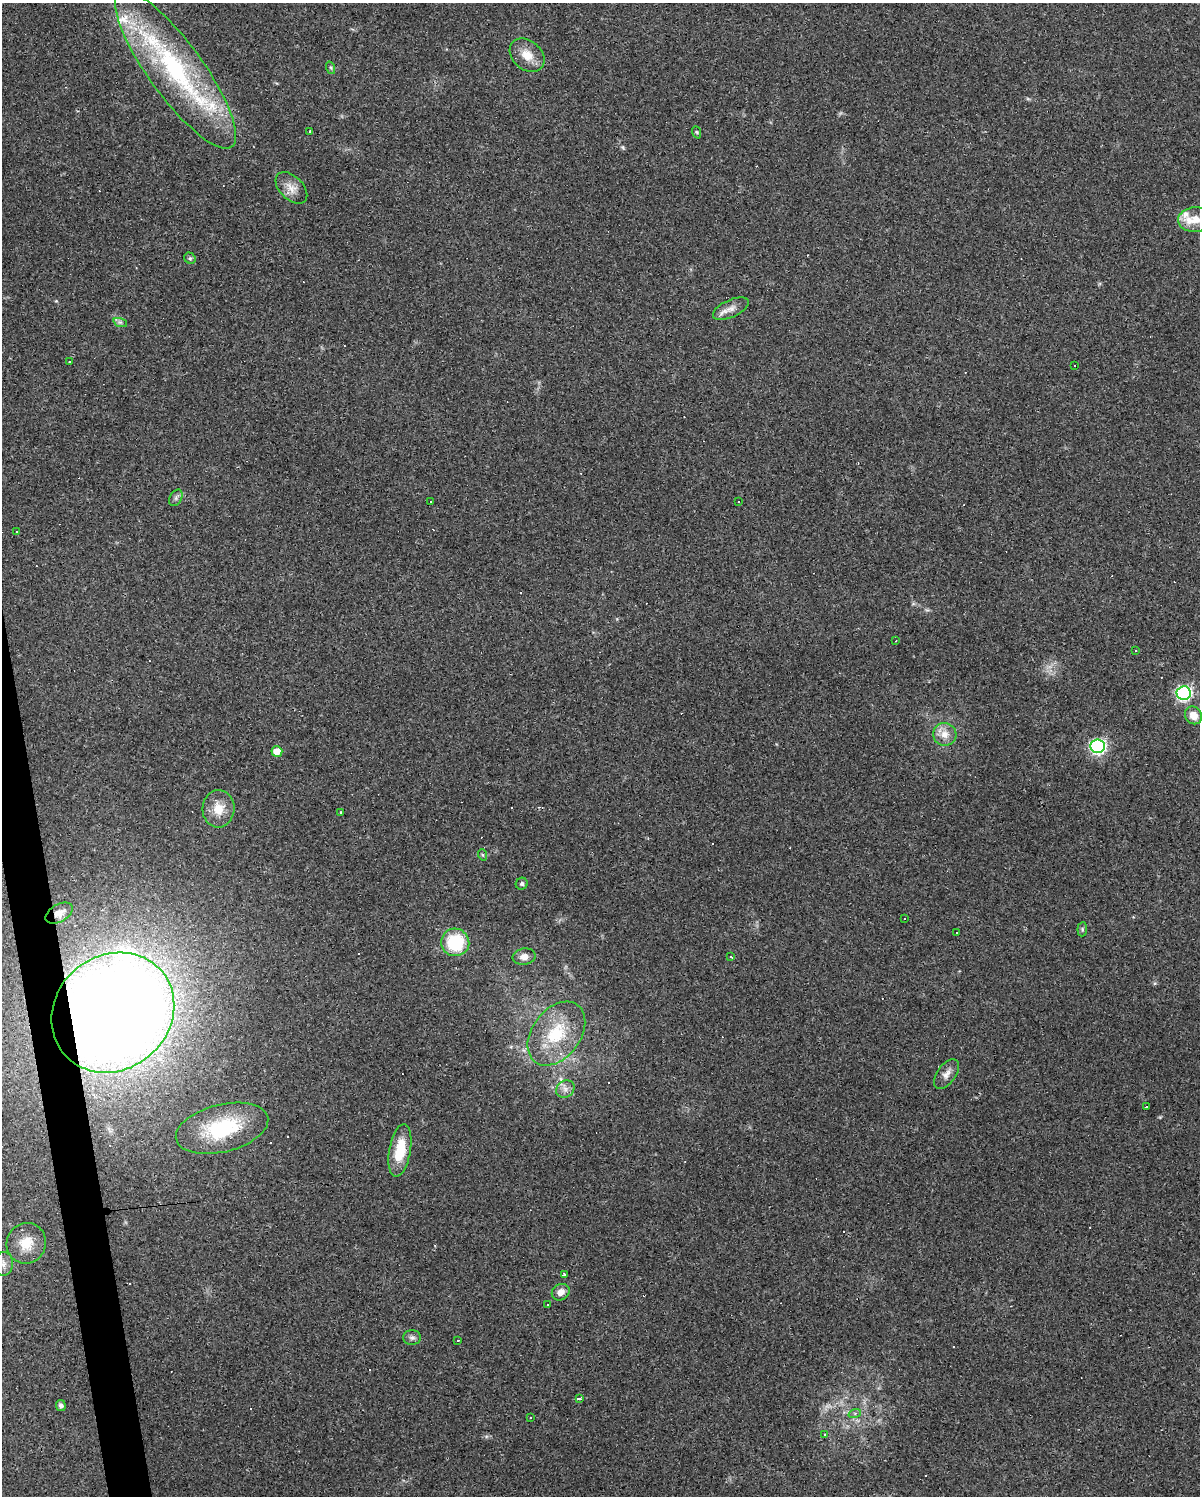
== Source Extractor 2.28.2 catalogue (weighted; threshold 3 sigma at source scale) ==
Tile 7 of 4 x 3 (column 3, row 2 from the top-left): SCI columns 2399-3596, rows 1513-3006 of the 4795 x 4562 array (HDU 1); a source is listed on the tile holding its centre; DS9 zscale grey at full resolution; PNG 1202 x 1498 px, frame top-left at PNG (2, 3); each listed source drawn as its Kron ellipse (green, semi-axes under 4 px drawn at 4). Shown black and unused: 2% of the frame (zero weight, under 3 of 4 exposures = <1% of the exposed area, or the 3 px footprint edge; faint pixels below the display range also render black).
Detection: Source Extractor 2.28.2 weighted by HDU 2 'WHT'; one run over the whole footprint, this tile lists its part. Background 0.0683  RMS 0.0045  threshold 0.0204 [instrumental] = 3 sigma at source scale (4.5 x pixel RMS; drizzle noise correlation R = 1.50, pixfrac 1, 0.0396/0.0396 arcsec/px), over >= 5 px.
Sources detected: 101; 43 cosmic-ray / hot-pixel residue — neither listed nor drawn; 5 inside a brighter listed object's ellipse — not listed separately; the other 53 listed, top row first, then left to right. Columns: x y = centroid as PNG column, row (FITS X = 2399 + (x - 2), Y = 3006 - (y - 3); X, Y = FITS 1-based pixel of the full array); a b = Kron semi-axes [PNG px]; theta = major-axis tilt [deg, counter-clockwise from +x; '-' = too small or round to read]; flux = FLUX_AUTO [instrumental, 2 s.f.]
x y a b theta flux
527 55 19 14 -41 6.9
331 68 6 4 -72 0.71
176 70 95 27 -54 82
310 132 3 3 - 0.98
696 132 6 4 -69 0.56
291 188 19 11 -45 4.6
1195 220 17 12 4 6.3
190 258 6 5 - 0.81
731 309 19 8 25 3.6
120 322 7 4 -18 1
69 362 2 2 - 0.24
1075 365 3 3 - 5.8
176 498 9 6 61 1.2
430 502 2 2 - 0.35
739 502 3 2 - 0.62
16 532 2 2 - 0.29
896 641 2 2 - 0.42
1136 651 3 3 - 1.2
1184 693 7 7 - 92
1193 715 9 8 - 4.5
945 734 12 11 - 4.6
1098 746 7 7 - 89
277 751 5 5 - 5.1
218 809 18 16 87 7.6
341 812 3 3 - 0.45
483 855 6 4 -71 0.61
522 884 6 5 - 1.1
59 913 15 8 30 3.3
905 918 2 2 - 0.4
1082 929 7 5 84 0.76
956 932 3 2 - 0.62
455 942 14 14 - 24
731 956 3 3 - 4.7
524 957 12 8 11 2.9
113 1013 64 57 39 1100
556 1034 36 24 53 24
946 1074 17 9 55 3
565 1089 9 8 - 2.4
1147 1107 3 3 - 4.8
222 1128 47 23 14 35
400 1151 27 10 80 14
26 1243 20 19 - 9.8
3 1264 12 9 87 3
564 1274 3 3 - 1.3
561 1292 9 8 - 3.3
548 1305 3 2 - 0.37
412 1337 9 7 -1 1.4
458 1340 3 2 - 0.33
580 1398 3 3 - 6.8
61 1406 5 5 - 1.3
855 1413 6 4 18 0.69
530 1418 3 2 - 0.34
824 1434 3 3 - 0.4
Overlapping masked pixels (flux is a lower limit): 2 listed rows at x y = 59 913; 113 1013
Isophote crosses this tile's border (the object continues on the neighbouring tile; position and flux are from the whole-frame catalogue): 2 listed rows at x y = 1195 220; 3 1264
Unlisted compact peaks at least as high as the median listed source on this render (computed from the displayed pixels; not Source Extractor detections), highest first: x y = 622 147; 56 301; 1160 1117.